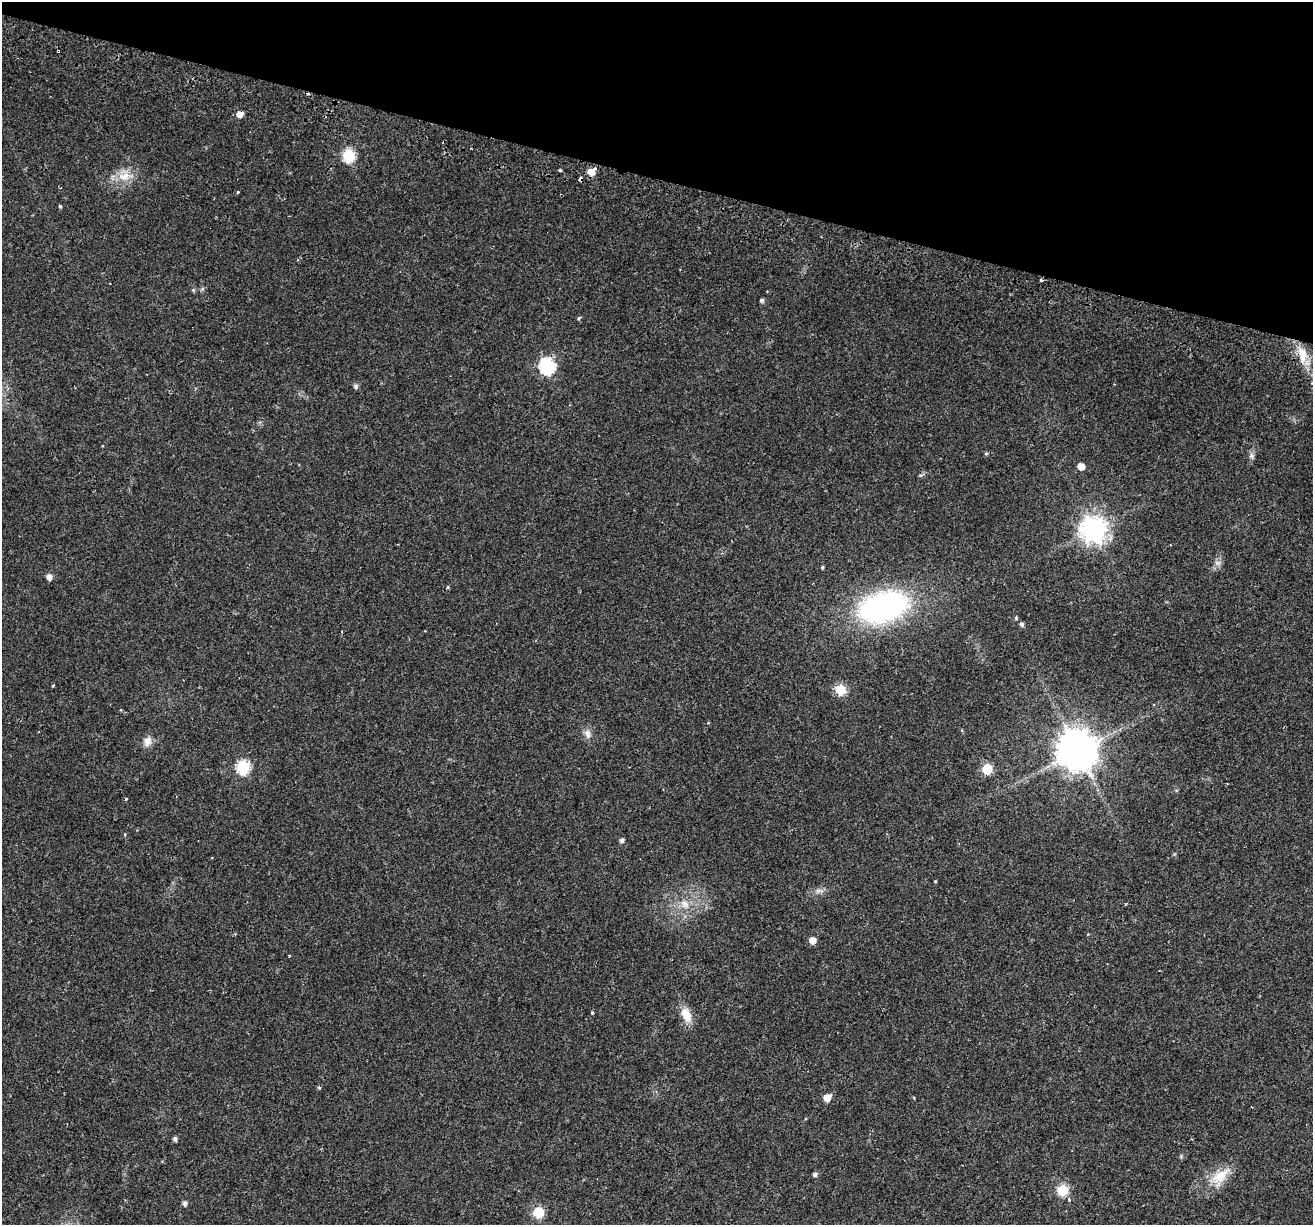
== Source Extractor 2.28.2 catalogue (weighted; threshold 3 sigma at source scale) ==
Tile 2 of 4 x 4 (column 2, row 1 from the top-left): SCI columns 1388-2698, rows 4025-5247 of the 5386 x 5541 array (HDU 1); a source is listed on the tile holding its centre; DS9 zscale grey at full resolution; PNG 1315 x 1227 px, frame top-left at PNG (2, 2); no overlay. Shown black and unused: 15% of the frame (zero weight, under 2 of 3 exposures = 5% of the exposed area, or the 3 px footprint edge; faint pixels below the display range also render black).
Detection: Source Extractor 2.28.2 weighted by HDU 2 'WHT'; one run over the whole footprint, this tile lists its part. Background 0.021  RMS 0.003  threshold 0.0135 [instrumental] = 3 sigma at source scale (4.5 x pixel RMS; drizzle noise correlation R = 1.50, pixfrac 1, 0.0396/0.0396 arcsec/px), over >= 5 px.
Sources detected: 58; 8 cosmic-ray / hot-pixel residue — not listed; the other 50 listed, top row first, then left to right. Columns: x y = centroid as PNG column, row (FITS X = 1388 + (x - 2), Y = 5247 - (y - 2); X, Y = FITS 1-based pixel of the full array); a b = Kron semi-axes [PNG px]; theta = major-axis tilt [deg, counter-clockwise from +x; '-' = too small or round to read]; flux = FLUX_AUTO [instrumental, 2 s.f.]
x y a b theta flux
240 114 5 5 - 2.8
349 155 6 6 - 33
560 170 3 3 - 0.77
591 172 9 8 - 2.3
125 176 21 12 12 5
237 192 4 3 - 1.2
60 206 4 3 - 0.45
193 290 5 5 - 0.4
762 300 5 4 - 0.7
578 318 5 4 - 0.39
1302 355 25 10 -81 5.3
547 366 7 7 - 62
355 387 6 6 - 0.66
986 454 5 4 - 0.41
1252 456 9 7 -89 0.97
1081 466 5 5 - 3.3
1094 530 9 8 - 300
1217 563 9 6 -1 1.1
822 567 4 3 - 0.39
49 577 5 5 - 1.9
447 587 5 3 - 0.32
883 607 43 25 15 74
1016 618 4 4 - 0.37
1022 624 5 4 - 0.71
53 686 3 3 - 0.32
840 690 6 6 - 17
587 733 12 8 -60 1.6
147 741 13 10 67 2.2
1077 751 11 11 - 900
243 767 7 6 - 38
987 769 6 6 - 14
125 799 3 3 - 0.37
622 840 5 5 - 0.87
935 881 4 4 - 0.25
818 891 7 5 44 0.85
685 904 15 9 -43 3
235 934 3 3 - 0.28
813 940 5 5 - 3.1
289 955 3 2 - 0.22
592 1013 4 3 - 0.49
686 1015 21 11 -65 4.3
319 1088 4 3 - 0.66
827 1098 6 5 - 4
175 1139 4 4 - 0.89
815 1174 5 5 - 0.77
1221 1176 31 14 35 6.9
1063 1190 6 6 - 22
1069 1200 6 4 -73 0.63
185 1203 6 5 - 0.91
538 1212 6 6 - 21
Overlapping masked pixels (flux is a lower limit): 1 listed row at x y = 240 114